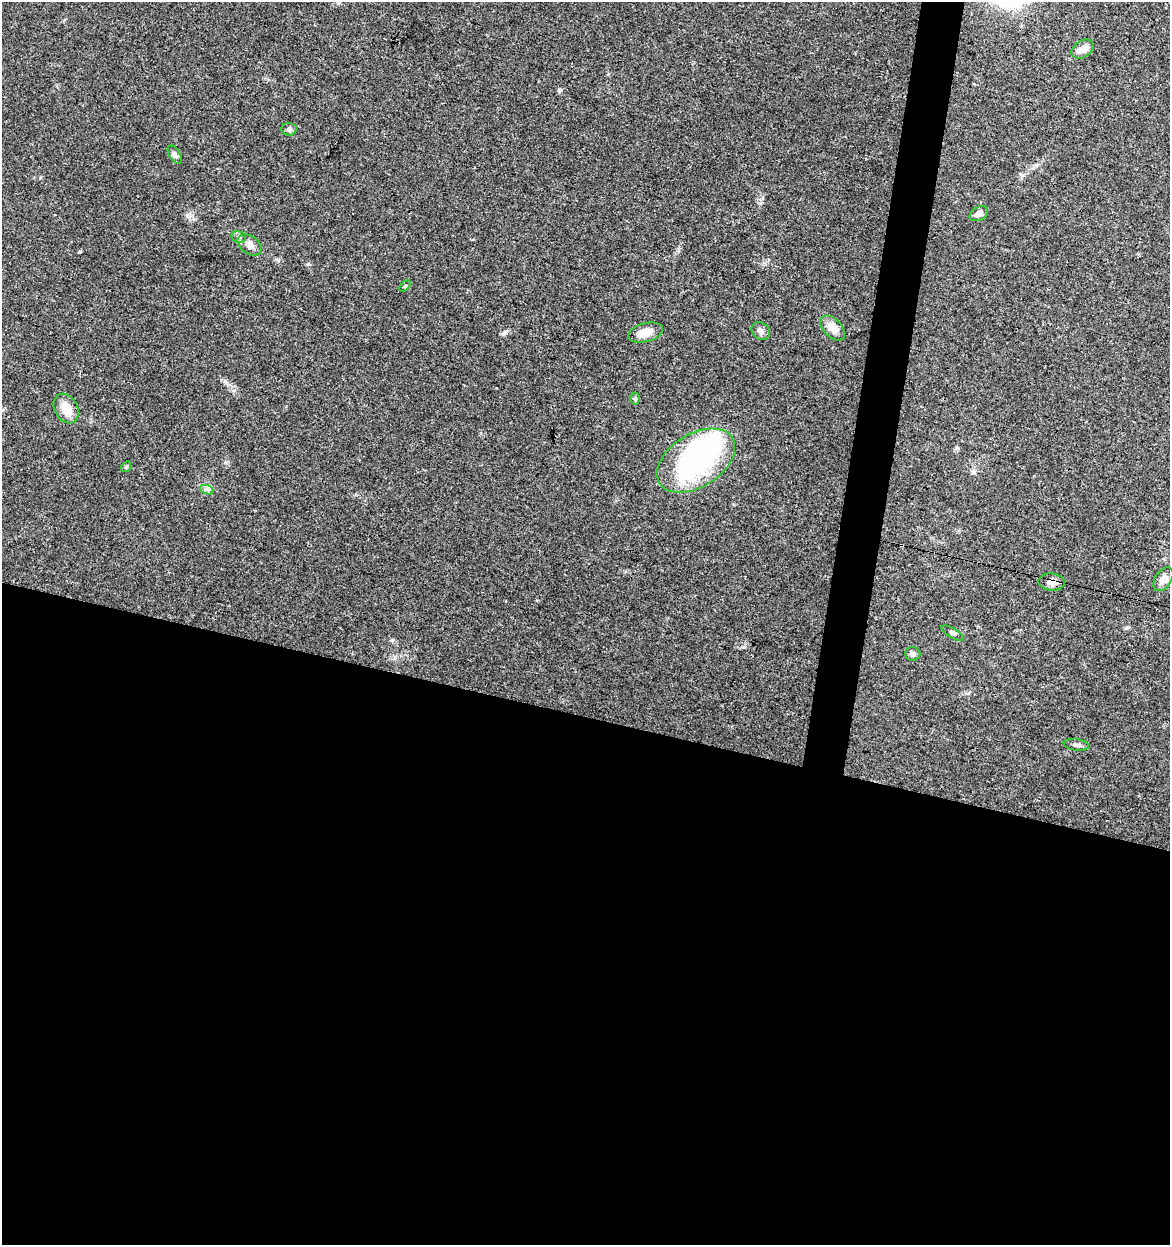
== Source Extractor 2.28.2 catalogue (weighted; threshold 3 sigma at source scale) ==
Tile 14 of 4 x 4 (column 2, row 4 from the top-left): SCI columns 1455-2622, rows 2-1244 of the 5182 x 4982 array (HDU 1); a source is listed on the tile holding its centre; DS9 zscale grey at full resolution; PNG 1172 x 1247 px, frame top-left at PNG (2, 2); each listed source drawn as its Kron ellipse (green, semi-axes under 4 px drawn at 4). Shown black and unused: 45% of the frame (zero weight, under 3 of 4 exposures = <1% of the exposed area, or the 3 px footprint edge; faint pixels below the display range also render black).
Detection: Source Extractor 2.28.2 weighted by HDU 2 'WHT'; one run over the whole footprint, this tile lists its part. Background 0.0353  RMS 0.0034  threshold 0.0155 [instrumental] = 3 sigma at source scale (4.5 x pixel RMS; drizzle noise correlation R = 1.50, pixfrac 1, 0.0396/0.0396 arcsec/px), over >= 5 px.
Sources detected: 22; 1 inside a brighter object's white glare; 1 cosmic-ray / hot-pixel residue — neither listed nor drawn; the other 20 listed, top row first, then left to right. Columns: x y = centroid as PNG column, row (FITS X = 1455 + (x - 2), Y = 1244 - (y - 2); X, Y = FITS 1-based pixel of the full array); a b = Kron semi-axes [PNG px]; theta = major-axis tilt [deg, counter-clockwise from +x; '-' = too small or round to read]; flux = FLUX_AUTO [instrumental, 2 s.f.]
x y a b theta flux
1083 49 12 8 33 3.1
289 129 7 6 - 0.81
175 155 10 5 -58 1.1
979 214 10 6 30 2
239 237 7 5 -14 0.81
249 245 13 9 -35 2.4
405 286 6 4 44 0.44
833 328 15 9 -44 3.7
761 331 10 8 -43 1.4
645 332 18 9 15 4.5
635 399 6 5 - 0.53
66 409 15 11 -62 5.5
696 461 43 26 32 75
126 467 6 3 54 0.43
207 490 7 4 -19 0.76
1163 579 13 8 56 2.7
1051 582 13 8 -5 2.1
953 633 12 5 -30 0.88
913 654 8 6 -4 0.99
1076 745 12 6 -8 1.4
Overlapping masked pixels (flux is a lower limit): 1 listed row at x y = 1051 582
Unlisted compact peaks at least as high as the median listed source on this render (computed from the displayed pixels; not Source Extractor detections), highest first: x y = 225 381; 504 333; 744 647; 187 215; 559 90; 957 448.